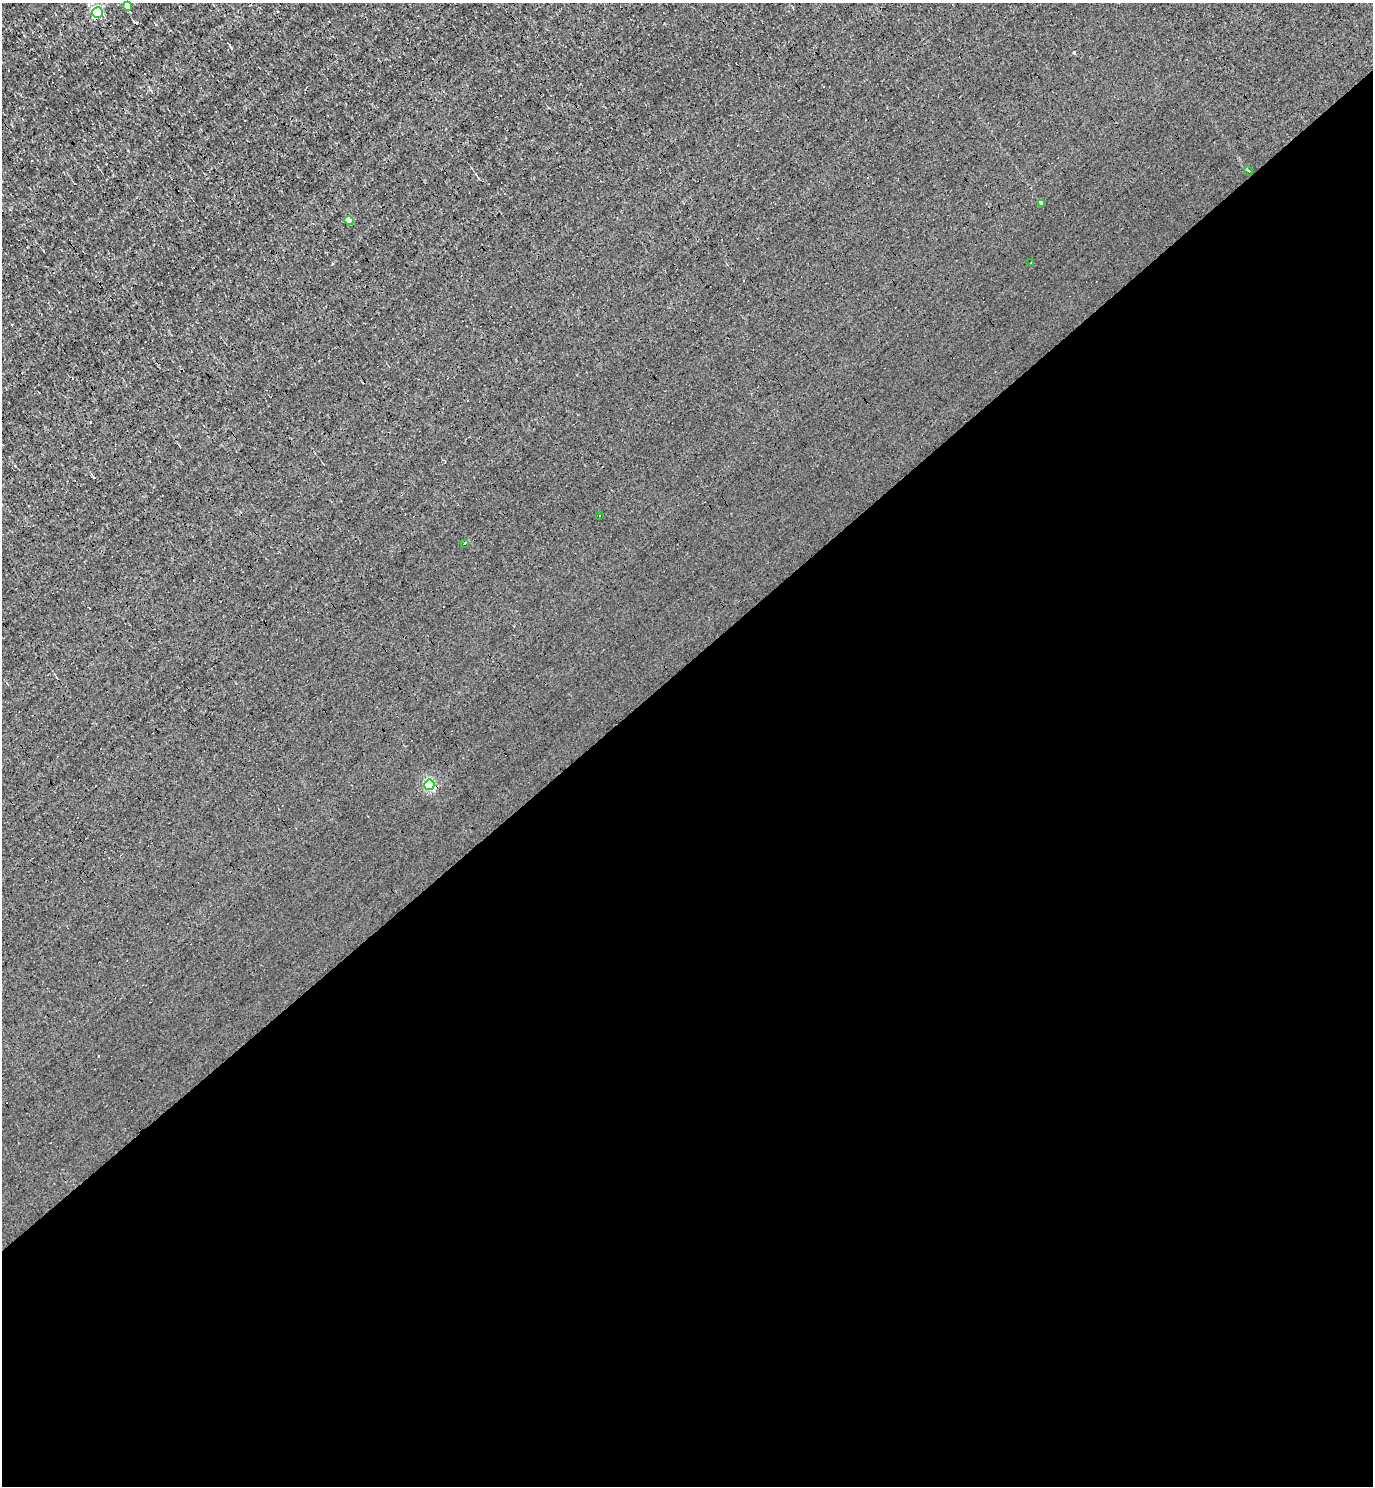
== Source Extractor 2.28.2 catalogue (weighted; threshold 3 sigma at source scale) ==
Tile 15 of 4 x 4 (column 3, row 4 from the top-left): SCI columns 2898-4268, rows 1-1484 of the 5935 x 5937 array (HDU 1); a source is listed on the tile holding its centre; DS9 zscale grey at full resolution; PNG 1375 x 1488 px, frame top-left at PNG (2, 3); each listed source drawn as its Kron ellipse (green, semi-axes under 4 px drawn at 4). Shown black and unused: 56% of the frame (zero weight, under 3 of 4 exposures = <1% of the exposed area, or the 3 px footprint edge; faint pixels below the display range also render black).
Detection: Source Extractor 2.28.2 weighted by HDU 2 'WHT'; one run over the whole footprint, this tile lists its part. Background 0.00207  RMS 0.043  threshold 0.193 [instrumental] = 3 sigma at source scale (4.5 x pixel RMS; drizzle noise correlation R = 1.50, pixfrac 1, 0.05/0.05 arcsec/px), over >= 5 px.
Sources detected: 12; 3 cosmic-ray / hot-pixel residue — neither listed nor drawn; the other 9 listed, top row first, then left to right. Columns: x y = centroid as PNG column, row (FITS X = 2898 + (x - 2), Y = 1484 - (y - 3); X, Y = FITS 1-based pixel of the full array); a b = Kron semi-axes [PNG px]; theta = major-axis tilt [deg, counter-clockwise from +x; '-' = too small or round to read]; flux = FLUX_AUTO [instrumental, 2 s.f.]
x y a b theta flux
127 6 4 4 - 57
98 13 5 5 - 440
1248 171 5 3 - 6.5
1041 203 3 3 - 20
349 220 4 4 - 29
1031 263 3 2 - 3.6
599 516 3 2 - 5.1
464 543 3 2 - 5.7
429 785 5 5 - 380